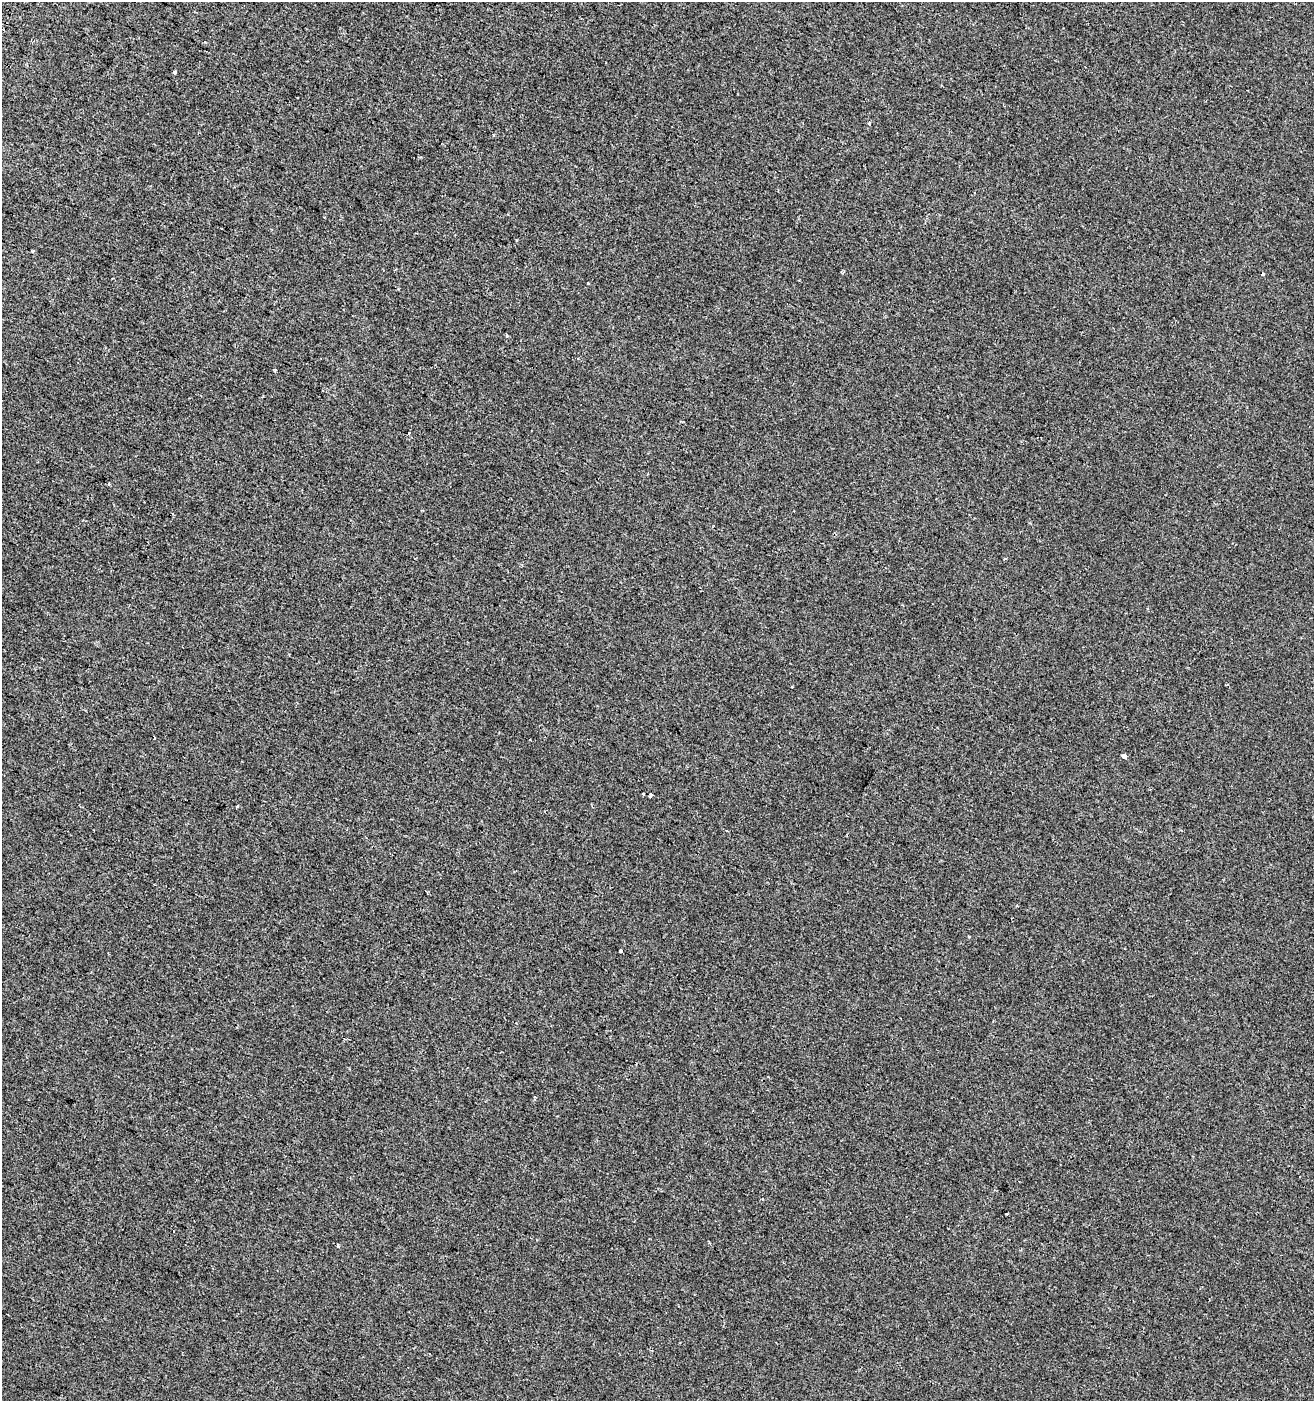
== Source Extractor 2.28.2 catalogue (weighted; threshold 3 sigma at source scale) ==
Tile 11 of 4 x 4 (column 3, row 3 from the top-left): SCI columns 2935-4246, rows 1417-2815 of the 5803 x 5637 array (HDU 1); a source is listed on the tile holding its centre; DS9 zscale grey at full resolution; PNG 1316 x 1403 px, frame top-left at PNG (2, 2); no overlay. Shown black and unused: <1% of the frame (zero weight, under 2 of 3 exposures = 2% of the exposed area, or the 3 px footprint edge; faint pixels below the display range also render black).
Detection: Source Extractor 2.28.2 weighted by HDU 2 'WHT'; one run over the whole footprint, this tile lists its part. Background -5.00e-04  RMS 0.0035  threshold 0.0157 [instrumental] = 3 sigma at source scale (4.5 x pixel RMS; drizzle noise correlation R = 1.50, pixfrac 1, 0.0396/0.0396 arcsec/px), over >= 5 px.
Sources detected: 17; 2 cosmic-ray / hot-pixel residue — not listed; the other 15 listed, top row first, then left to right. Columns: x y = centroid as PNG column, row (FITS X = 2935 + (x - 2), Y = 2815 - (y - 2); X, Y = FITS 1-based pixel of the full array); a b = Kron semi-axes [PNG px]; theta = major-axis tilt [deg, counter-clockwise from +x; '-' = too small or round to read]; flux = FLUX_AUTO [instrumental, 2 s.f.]
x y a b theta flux
174 72 4 3 - 0.5
844 272 4 4 - 0.47
1263 274 3 3 - 1.1
588 283 3 2 - 0.73
507 336 5 4 - 0.38
275 370 3 3 - 1.1
647 474 3 2 - 0.26
154 738 3 2 - 0.4
1124 757 4 3 - 4.3
643 794 3 2 - 0.45
651 795 5 3 - 0.43
237 807 4 3 - 0.43
621 951 3 3 - 2.6
1007 1214 2 2 - 0.29
338 1246 3 3 - 0.71